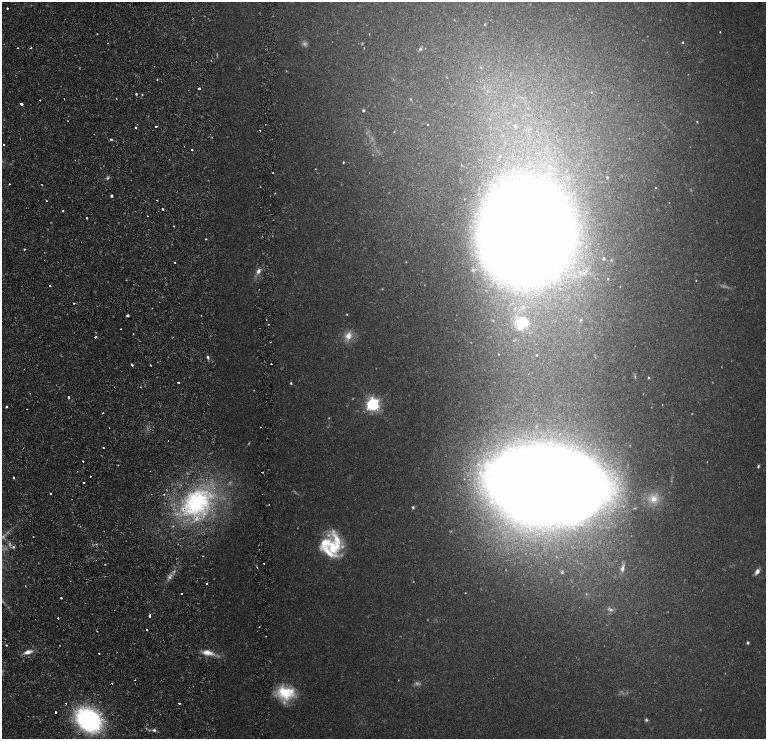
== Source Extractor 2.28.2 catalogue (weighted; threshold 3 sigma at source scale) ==
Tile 6 of 4 x 3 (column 2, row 2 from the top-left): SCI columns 1815-3341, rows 1608-3081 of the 6634 x 4695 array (HDU 1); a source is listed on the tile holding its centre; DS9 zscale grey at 2 x 2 block average (1 PNG px = mean of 2 x 2 image px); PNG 768 x 741 px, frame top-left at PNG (2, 2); no overlay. Shown black and unused: <1% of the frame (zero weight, under 2 of 4 exposures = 5% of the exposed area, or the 3 px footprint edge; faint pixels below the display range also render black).
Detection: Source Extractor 2.28.2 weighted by HDU 2 'WHT'; one run over the whole footprint, this tile lists its part. Background 0.0253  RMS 0.0041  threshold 0.0185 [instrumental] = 3 sigma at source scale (4.5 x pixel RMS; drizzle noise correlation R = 1.50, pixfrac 1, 0.0396/0.0396 arcsec/px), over >= 5 px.
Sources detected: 151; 14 too faint to see at this stretch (2 x 2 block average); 1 inside a brighter object's white glare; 12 cosmic-ray / hot-pixel residue — not listed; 2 inside a brighter listed object's ellipse — not listed separately; the other 122 listed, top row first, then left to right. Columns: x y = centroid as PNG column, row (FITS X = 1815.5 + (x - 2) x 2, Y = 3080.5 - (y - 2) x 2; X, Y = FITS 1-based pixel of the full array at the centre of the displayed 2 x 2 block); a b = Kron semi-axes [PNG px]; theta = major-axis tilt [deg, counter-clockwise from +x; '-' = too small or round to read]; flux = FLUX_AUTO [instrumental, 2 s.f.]
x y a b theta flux
7 8 2 2 - 1.1
485 24 3 3 - 0.67
720 32 3 2 - 0.47
97 34 2 2 - 0.52
369 34 3 2 - 0.33
683 42 3 2 - 0.63
364 48 2 2 - 0.32
420 49 5 4 - 1.1
480 67 4 3 - 0.7
157 80 2 2 - 0.98
199 88 2 2 - 2.2
591 92 3 2 - 0.3
136 94 2 2 - 0.85
142 94 2 2 - 0.55
116 98 2 2 - 0.73
410 99 3 2 - 0.53
40 100 2 2 - 0.5
21 104 3 2 - 6.4
363 110 3 3 - 0.94
68 121 2 2 - 0.36
697 122 3 2 - 0.62
428 125 2 2 - 0.35
156 126 2 2 - 1.6
515 126 4 3 - 0.8
135 128 2 2 - 0.91
394 132 3 2 - 0.41
111 139 2 2 - 3.2
3 144 2 2 - 1.5
192 150 2 2 - 3.8
343 162 3 2 - 0.63
607 177 3 2 - 0.74
9 184 2 2 - 0.68
42 185 2 2 - 0.64
656 188 2 2 - 0.46
111 196 2 2 - 1.8
157 200 2 2 - 1.9
163 209 2 2 - 3.2
63 211 3 2 - 0.59
147 216 2 2 - 4.2
86 218 2 2 - 2.2
174 226 3 2 - 0.59
523 233 49 43 72 1800
206 239 2 2 - 0.58
586 246 2 2 - 0.25
24 249 2 2 - 1.6
603 259 3 3 - 1.2
175 262 2 2 - 1.1
258 271 7 4 52 3.1
608 279 2 2 - 0.48
696 280 2 2 - 0.37
50 286 2 2 - 2.8
74 303 2 2 - 1.9
347 314 3 2 - 0.5
128 315 2 2 - 4.1
201 315 2 2 - 0.36
266 319 2 2 - 0.51
581 320 4 3 - 0.73
522 322 18 15 54 24
121 329 2 2 - 0.89
133 334 2 2 - 0.48
348 336 11 9 69 7.3
95 337 2 2 - 2.5
537 355 3 2 - 0.47
208 357 4 3 - 1.3
132 364 2 2 - 6.1
271 364 2 2 - 0.79
151 365 2 2 - 0.73
648 378 3 3 - 0.71
178 382 2 2 - 1.1
291 383 3 3 - 0.8
114 387 2 2 - 0.37
68 397 2 2 - 2
373 404 5 5 - 130
7 406 2 2 - 1.1
27 409 2 2 - 1.5
103 413 2 2 - 0.56
260 427 2 2 - 0.62
109 428 2 2 - 1
168 441 2 2 - 0.49
103 448 2 2 - 2.1
83 461 2 2 - 1.4
758 466 5 3 - 1.1
262 472 2 2 - 0.74
90 476 2 2 - 0.67
14 478 2 2 - 2.3
84 483 2 2 - 1.6
549 485 60 36 -5 3800
50 493 2 2 - 1.1
164 494 2 2 - 0.91
653 499 11 10 - 9.5
196 503 38 28 46 110
413 507 4 3 - 1
33 537 2 2 - 0.43
13 547 4 3 - 1.3
333 547 34 15 80 36
264 563 2 2 - 0.82
105 565 2 2 - 0.5
257 567 3 2 - 0.74
622 568 11 4 74 3
757 571 8 5 58 3.3
562 572 4 3 - 0.87
70 581 2 2 - 0.4
206 583 2 2 - 0.78
181 593 2 2 - 2
61 598 2 2 - 1.8
149 616 2 2 - 4.1
58 618 2 2 - 2.1
147 629 2 2 - 3.4
97 631 2 2 - 0.37
748 643 4 3 - 1.1
6 645 2 2 - 0.73
60 645 2 2 - 0.36
28 652 10 5 15 5
208 653 15 6 -9 7.8
99 654 2 2 - 0.91
285 693 22 15 -6 28
66 703 2 2 - 0.78
179 703 2 2 - 1.6
55 712 2 2 - 2.7
88 720 19 14 -36 160
646 720 4 4 - 1.2
154 730 5 3 - 1.7
Overlapping masked pixels (flux is a lower limit): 4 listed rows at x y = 95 337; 196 503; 149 616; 88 720
Diffuse or blended objects may show on this block-average render without a row.